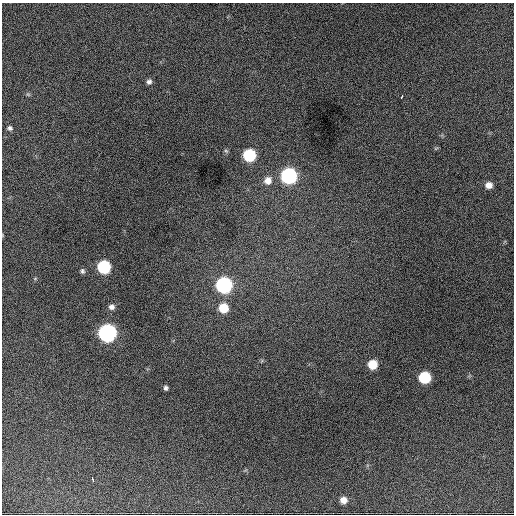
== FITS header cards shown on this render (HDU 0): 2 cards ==
NAXIS1  =                  512 / Axis length
NAXIS2  =                  512 / Axis length

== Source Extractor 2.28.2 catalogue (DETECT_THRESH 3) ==
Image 512 x 512 px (HDU 0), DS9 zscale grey, 1 PNG px = 1 image px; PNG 516 x 516 px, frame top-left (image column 1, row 512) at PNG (2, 3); no overlay
Background 1580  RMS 34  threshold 103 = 3 sigma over >= 5 px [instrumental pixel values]
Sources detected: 21; all 21 listed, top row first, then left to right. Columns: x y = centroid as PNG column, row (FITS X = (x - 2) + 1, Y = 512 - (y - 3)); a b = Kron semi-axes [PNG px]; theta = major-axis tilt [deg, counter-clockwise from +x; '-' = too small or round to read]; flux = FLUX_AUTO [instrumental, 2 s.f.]
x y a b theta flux
149 82 7 6 - 7200
28 94 7 4 -19 3100
401 97 4 3 - 6000
10 128 6 5 - 5200
436 148 6 4 19 2500
226 151 7 4 -45 3800
249 155 8 7 - 190000
289 176 8 8 - 540000
268 180 10 9 - 19000
489 185 7 6 - 17000
104 267 8 7 - 250000
82 271 6 5 - 5000
224 285 8 8 - 580000
111 307 7 6 - 9000
223 308 8 8 - 59000
107 333 8 8 - 920000
372 364 7 7 - 53000
424 377 7 7 - 150000
166 388 5 4 - 5100
92 479 4 3 - 8600
343 500 6 6 - 17000